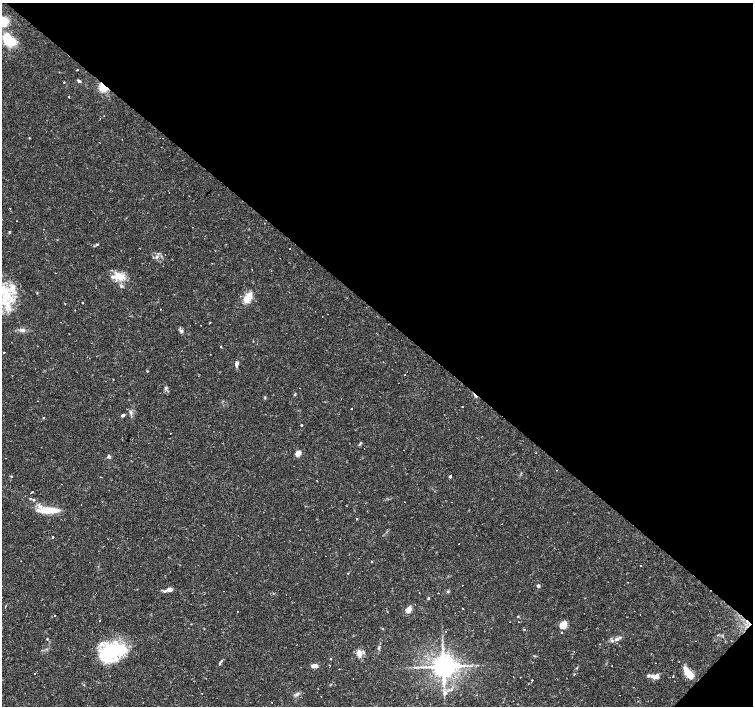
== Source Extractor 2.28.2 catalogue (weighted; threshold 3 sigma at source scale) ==
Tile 8 of 4 x 4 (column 4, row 2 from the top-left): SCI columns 4507-6008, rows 3044-4451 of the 6008 x 6021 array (HDU 1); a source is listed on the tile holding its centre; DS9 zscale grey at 2 x 2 block average (1 PNG px = mean of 2 x 2 image px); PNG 755 x 708 px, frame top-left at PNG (2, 3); no overlay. Shown black and unused: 45% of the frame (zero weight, under 2 of 3 exposures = <1% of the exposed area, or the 3 px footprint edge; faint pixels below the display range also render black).
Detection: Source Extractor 2.28.2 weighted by HDU 2 'WHT'; one run over the whole footprint, this tile lists its part. Background 0.0366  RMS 0.0033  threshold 0.0148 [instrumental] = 3 sigma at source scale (4.5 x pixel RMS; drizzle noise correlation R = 1.50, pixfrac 1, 0.0396/0.0396 arcsec/px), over >= 5 px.
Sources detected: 144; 1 inside a brighter object's white glare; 37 cosmic-ray / hot-pixel residue — not listed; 10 inside a brighter listed object's ellipse — not listed separately; the other 96 listed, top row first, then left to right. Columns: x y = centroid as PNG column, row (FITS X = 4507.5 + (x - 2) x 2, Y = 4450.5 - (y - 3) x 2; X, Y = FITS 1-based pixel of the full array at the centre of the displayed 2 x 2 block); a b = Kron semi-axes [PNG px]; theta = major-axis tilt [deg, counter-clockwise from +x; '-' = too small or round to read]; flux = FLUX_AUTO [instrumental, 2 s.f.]
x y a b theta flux
4 21 13 11 75 10
8 40 18 13 -53 20
77 70 2 2 - 0.93
79 81 5 3 - 1.2
64 82 2 2 - 0.69
103 87 7 6 - 14
100 118 2 2 - 0.35
29 138 2 2 - 0.79
10 209 2 2 - 0.86
9 232 3 2 - 0.53
97 244 4 3 - 0.89
158 253 3 2 - 0.58
157 257 4 3 - 1.4
121 277 10 9 - 8
37 293 3 2 - 0.44
7 296 16 12 61 24
248 297 14 7 59 9.2
82 303 2 2 - 1.8
161 309 2 2 - 0.89
22 330 7 4 -22 2.1
181 331 5 4 - 1.5
220 346 2 2 - 0.57
4 353 2 2 - 3.1
395 362 2 2 - 0.4
237 364 6 3 82 3.1
147 371 3 2 - 0.55
404 375 2 2 - 0.51
113 379 2 2 - 0.34
299 388 2 2 - 0.57
295 394 3 3 - 0.75
475 396 5 2 - 2.1
265 397 3 3 - 0.63
462 407 2 2 - 0.76
352 408 2 2 - 0.35
130 412 5 4 - 1.7
123 415 4 3 - 1.9
44 418 2 2 - 0.72
301 425 2 2 - 1.4
170 433 2 2 - 0.64
364 449 2 2 - 0.4
298 453 3 3 - 17
109 456 5 4 - 1.6
556 470 2 2 - 0.83
450 476 3 3 - 1.1
12 477 2 2 - 0.51
101 477 2 2 - 0.31
61 484 2 2 - 0.21
31 493 2 2 - 0.53
33 500 3 3 - 0.97
405 502 2 2 - 0.56
452 502 2 2 - 0.24
49 510 25 6 1 17
357 519 2 2 - 0.51
502 524 2 2 - 0.25
53 537 2 2 - 5.2
459 544 2 2 - 0.74
325 556 2 2 - 0.23
372 561 2 2 - 1.1
641 566 2 2 - 1.9
362 571 2 2 - 0.81
348 573 2 2 - 0.46
538 585 3 3 - 1.6
169 589 7 4 -5 3
223 591 2 2 - 0.28
448 591 3 3 - 0.73
438 593 2 2 - 0.3
428 598 5 2 - 0.63
463 608 2 2 - 0.55
409 610 6 4 55 5.7
55 616 2 2 - 0.49
100 620 2 2 - 1.2
510 622 2 2 - 0.54
519 622 2 2 - 0.27
563 625 6 5 - 9
524 629 2 2 - 1.1
561 632 3 2 - 0.53
47 639 3 2 - 0.46
617 639 6 4 15 2.7
379 648 4 3 - 0.95
114 651 30 19 28 49
574 652 2 2 - 0.37
359 653 8 6 86 4.6
330 659 2 2 - 1.1
220 664 7 2 70 0.97
330 665 2 2 - 0.49
612 665 2 2 - 0.26
314 666 8 4 -5 3.6
443 666 6 5 - 1100
689 673 13 6 -51 13
35 674 2 2 - 0.52
673 676 2 2 - 0.67
654 677 9 5 -4 4
353 679 2 2 - 0.37
44 687 2 2 - 0.25
297 694 4 3 - 1.3
445 694 8 4 48 2.3
Overlapping masked pixels (flux is a lower limit): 2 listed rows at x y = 103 87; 475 396
Isophote crosses this tile's border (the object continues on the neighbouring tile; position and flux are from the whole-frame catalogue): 1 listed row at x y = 4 21
Diffuse or blended objects may show on this block-average render without a row.